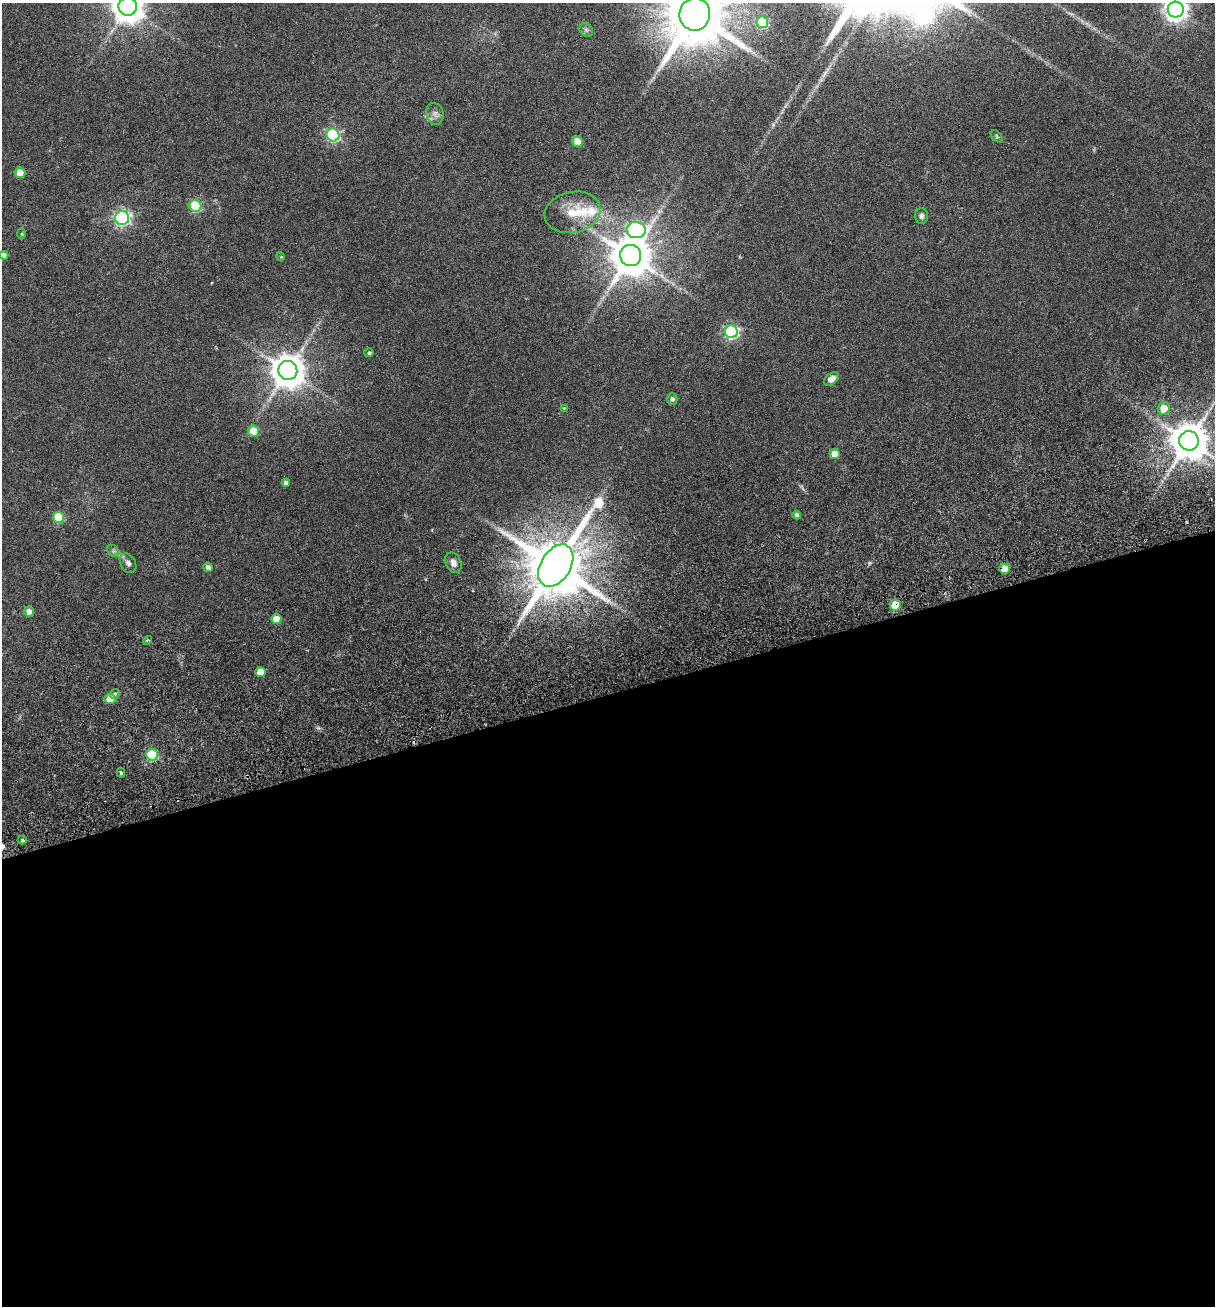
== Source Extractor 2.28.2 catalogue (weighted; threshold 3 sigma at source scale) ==
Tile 15 of 4 x 4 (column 3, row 4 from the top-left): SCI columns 2766-3978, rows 118-1421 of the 5348 x 5499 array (HDU 1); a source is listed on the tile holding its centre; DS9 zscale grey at full resolution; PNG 1217 x 1308 px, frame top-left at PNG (2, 3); each listed source drawn as its Kron ellipse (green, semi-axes under 4 px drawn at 4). Shown black and unused: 47% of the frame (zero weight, under 3 of 6 exposures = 11% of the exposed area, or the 3 px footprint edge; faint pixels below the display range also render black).
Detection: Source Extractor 2.28.2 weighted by HDU 2 'WHT'; one run over the whole footprint, this tile lists its part. Background 0.0341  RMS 0.0029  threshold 0.0117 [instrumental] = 3 sigma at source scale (4.09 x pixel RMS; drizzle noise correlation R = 1.36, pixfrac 0.8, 0.0396/0.0396 arcsec/px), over >= 5 px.
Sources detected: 51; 1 cosmic-ray / hot-pixel residue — neither listed nor drawn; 2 inside a brighter listed object's ellipse — not listed separately; the other 48 listed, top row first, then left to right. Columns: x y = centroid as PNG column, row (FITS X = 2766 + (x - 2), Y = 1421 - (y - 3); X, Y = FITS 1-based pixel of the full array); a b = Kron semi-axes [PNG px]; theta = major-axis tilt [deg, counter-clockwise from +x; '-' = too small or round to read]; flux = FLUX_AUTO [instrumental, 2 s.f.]
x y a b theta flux
128 6 9 9 - 440
1176 10 8 8 - 190
695 14 16 15 - 2200
762 22 6 6 - 18
586 30 7 6 - 0.62
435 114 11 8 -74 1.3
333 135 6 6 - 41
997 136 7 4 -47 0.38
578 142 5 5 - 4.6
20 173 5 5 - 4.3
195 206 6 5 - 19
572 212 28 20 12 7.1
922 216 8 6 -90 0.76
122 218 7 7 - 68
636 230 9 8 - 49
22 234 5 3 - 0.24
4 255 4 4 - 1.1
631 255 11 10 - 860
281 257 4 3 - 0.22
731 332 6 6 - 48
369 353 4 4 - 0.55
288 370 9 9 - 520
831 379 8 5 40 2
672 399 6 5 - 0.69
564 408 4 3 - 0.19
1164 408 6 6 - 3.8
253 431 6 5 - 4.8
1189 441 10 9 - 690
835 454 5 5 - 3
286 483 4 4 - 1
797 515 4 4 - 0.68
59 517 6 5 - 12
113 551 6 5 - 0.55
128 563 10 7 -61 1.1
453 563 10 7 -65 1.3
556 566 23 15 58 2000
208 567 5 4 - 1.1
1005 569 5 5 - 4.6
895 605 5 5 - 11
29 612 5 5 - 1.7
276 619 5 5 - 3.8
147 640 4 3 - 0.55
261 672 5 5 - 3.7
115 694 5 4 - 0.4
110 699 5 5 - 4.7
152 755 6 5 - 20
121 773 5 4 - 0.43
22 840 4 4 - 0.48
Overlapping masked pixels (flux is a lower limit): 2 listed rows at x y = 1005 569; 895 605
Isophote crosses this tile's border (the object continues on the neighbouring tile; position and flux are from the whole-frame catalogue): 3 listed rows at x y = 128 6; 1176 10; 695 14